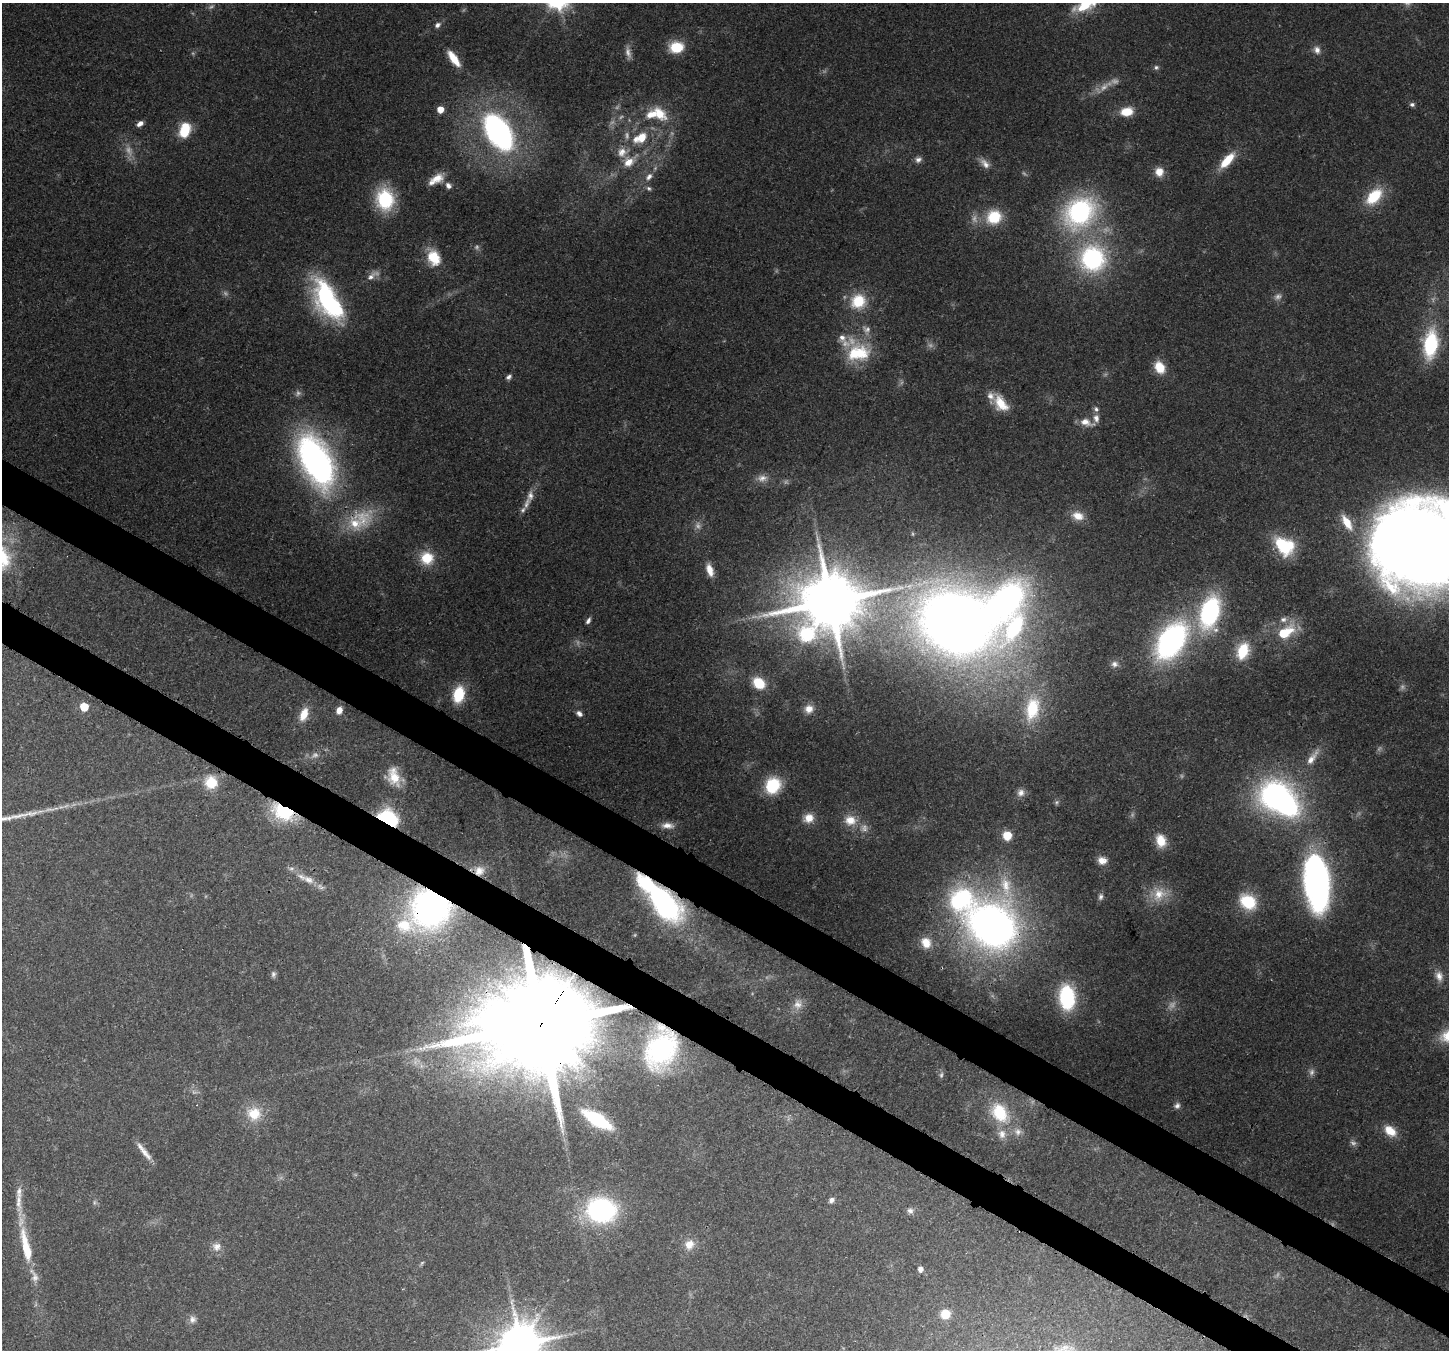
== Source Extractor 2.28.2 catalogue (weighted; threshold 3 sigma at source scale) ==
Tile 6 of 4 x 4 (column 2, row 2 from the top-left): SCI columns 1526-2972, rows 3057-4404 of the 5939 x 6045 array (HDU 1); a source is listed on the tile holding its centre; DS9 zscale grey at full resolution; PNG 1451 x 1352 px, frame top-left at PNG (2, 3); no overlay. Shown black and unused: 6% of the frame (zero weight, under 3 of 4 exposures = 8% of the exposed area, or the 3 px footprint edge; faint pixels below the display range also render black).
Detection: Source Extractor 2.28.2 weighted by HDU 2 'WHT'; one run over the whole footprint, this tile lists its part. Background 0.0922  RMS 0.0037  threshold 0.0165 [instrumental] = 3 sigma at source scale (4.5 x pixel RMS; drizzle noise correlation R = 1.50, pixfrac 1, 0.0396/0.0396 arcsec/px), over >= 5 px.
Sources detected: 166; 28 too faint to see at this stretch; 3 inside a brighter object's white glare — not listed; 19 inside a brighter listed object's ellipse — not listed separately; the other 116 listed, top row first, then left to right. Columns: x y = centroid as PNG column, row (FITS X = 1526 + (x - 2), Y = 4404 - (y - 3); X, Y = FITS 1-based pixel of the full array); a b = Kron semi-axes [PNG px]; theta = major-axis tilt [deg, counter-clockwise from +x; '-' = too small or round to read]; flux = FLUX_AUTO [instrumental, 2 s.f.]
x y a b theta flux
1084 5 20 11 28 14
437 25 7 5 41 1.5
676 47 12 10 2 13
1317 50 11 9 -71 2.3
454 58 21 7 -54 6.7
1156 67 6 6 - 0.95
1412 104 6 5 - 0.99
440 109 5 5 - 5.1
1127 112 13 9 11 7.5
659 114 22 15 -50 9.9
140 123 8 5 33 2.1
184 131 16 11 54 10
498 132 34 20 -57 98
641 138 19 11 26 9.2
622 152 14 12 60 4.2
918 160 9 7 29 1.6
1227 160 22 9 48 9.4
629 162 15 10 35 5.5
985 164 17 8 -48 2.8
1159 172 10 10 - 4.3
649 177 12 7 51 2.3
437 178 19 11 22 5.3
448 186 9 7 -51 1.9
649 188 8 6 -43 1
1374 196 20 12 46 15
385 199 20 16 -83 27
1080 212 33 26 44 69
994 217 18 16 32 13
434 258 20 14 -68 10
1092 259 24 23 - 55
372 276 22 7 31 3
328 301 47 21 -67 54
858 301 19 18 - 12
866 329 13 11 -39 2.8
1431 344 24 12 82 32
858 353 32 22 5 18
1160 367 14 10 -60 7.1
509 377 8 6 35 1.1
1001 403 22 13 -55 8.2
1096 409 8 6 -48 1.1
1086 422 18 9 -18 3.8
316 461 45 23 -64 160
762 478 15 10 3 3.3
526 503 20 7 68 2.8
1078 516 16 11 -16 4.9
359 520 43 24 33 19
1421 545 87 77 1 660
1284 546 23 16 -37 21
427 558 17 16 - 9.6
710 570 15 7 -72 4.3
830 602 22 17 45 3100
1210 612 29 17 75 59
1283 619 10 8 5 2.1
588 621 8 5 61 1.2
956 623 70 55 -18 460
1284 633 14 8 31 17
1171 641 41 24 55 86
1243 651 18 12 70 14
1114 664 10 8 -3 1.8
759 683 14 11 -41 10
459 694 17 11 76 14
84 707 5 5 - 12
809 709 11 10 - 3.4
1032 709 32 18 79 23
339 710 7 5 68 3.4
579 713 8 6 -43 1.5
304 714 17 9 68 5.2
1312 758 28 8 54 4.8
394 777 25 15 -68 8.4
211 782 13 12 - 9.8
773 785 16 13 59 18
1021 793 10 10 - 2.2
1275 795 30 26 42 84
49 809 22 4 4 2.5
284 811 21 13 -26 27
809 818 12 11 - 4.5
388 819 16 12 -31 39
850 820 17 14 -8 5.8
668 825 17 8 -3 3
1007 835 5 5 - 18
1161 841 14 10 -77 6.9
1102 860 10 9 - 3.2
479 871 13 12 - 4.4
308 880 17 9 -27 3.9
1317 882 50 21 -84 150
1159 894 20 17 42 8.2
1100 897 9 6 81 1.2
662 901 40 16 -46 110
1248 902 15 12 -37 18
431 908 40 38 -15 120
992 926 52 48 -54 230
926 943 14 12 -63 5.3
273 974 9 6 86 1
1439 976 14 10 -75 3.2
1067 997 22 14 -85 32
798 1004 15 13 70 3.8
540 1024 45 25 52 13000
661 1049 44 30 68 60
1177 1106 8 7 - 1.4
254 1113 19 18 - 9.3
1000 1113 30 21 -53 19
597 1119 25 10 -31 32
1390 1131 14 9 -40 7
144 1152 23 7 -47 3.6
19 1192 16 7 82 2.5
831 1200 6 5 - 1.7
94 1202 6 4 -73 0.63
601 1210 22 18 -4 73
910 1211 9 8 - 1.5
689 1244 14 12 50 4.5
26 1247 48 10 -77 16
217 1247 12 11 - 2.9
920 1269 5 5 - 2.1
945 1314 7 7 - 8
192 1319 10 9 - 1.9
520 1344 13 12 - 1400
Overlapping masked pixels (flux is a lower limit): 10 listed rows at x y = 359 520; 1210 612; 284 811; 388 819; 479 871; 662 901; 431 908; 992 926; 540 1024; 661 1049
Isophote crosses this tile's border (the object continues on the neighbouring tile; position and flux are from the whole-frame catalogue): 3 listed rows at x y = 1084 5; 1421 545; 520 1344